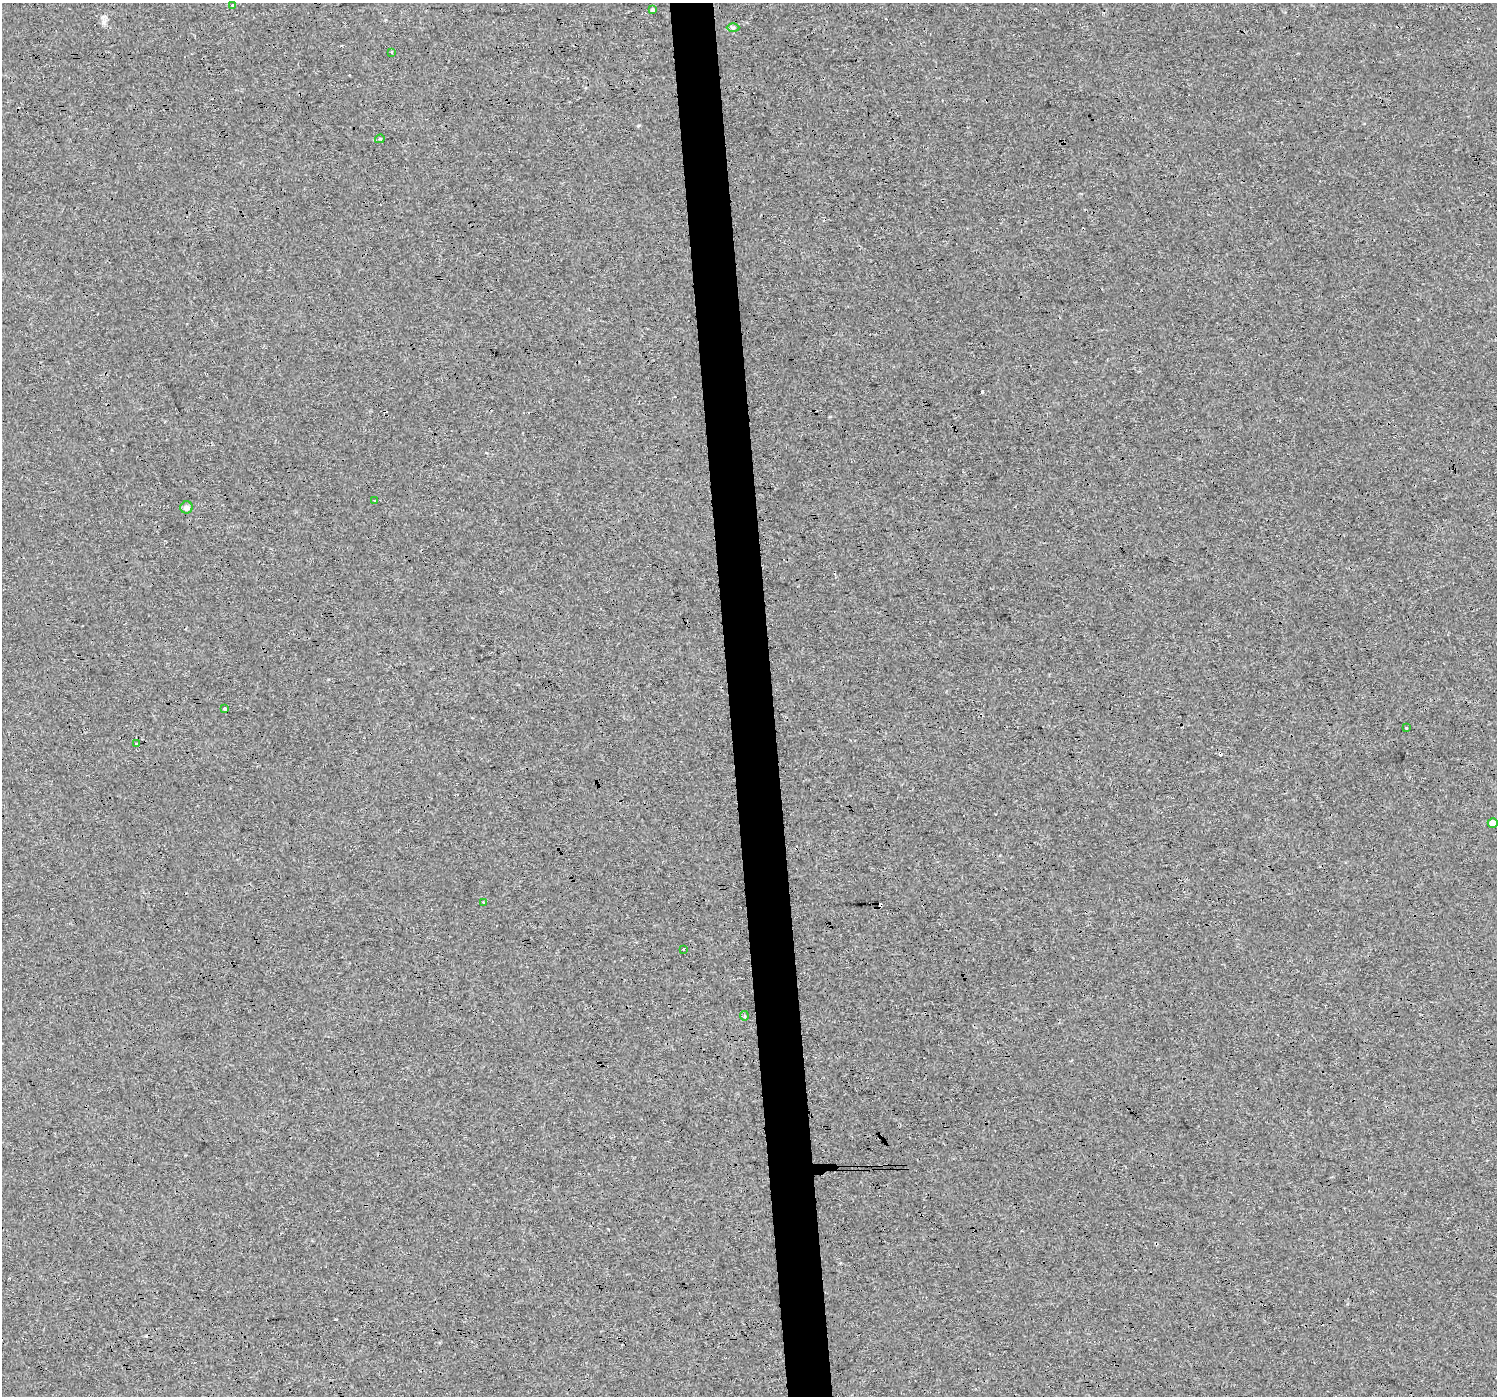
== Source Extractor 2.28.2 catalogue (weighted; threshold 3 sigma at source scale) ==
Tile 5 of 3 x 3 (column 2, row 2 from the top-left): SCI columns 1495-2989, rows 1398-2791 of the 4483 x 4230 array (HDU 1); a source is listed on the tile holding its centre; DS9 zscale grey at full resolution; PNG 1499 x 1398 px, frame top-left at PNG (2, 3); each listed source drawn as its Kron ellipse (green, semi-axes under 4 px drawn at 4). Shown black and unused: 3% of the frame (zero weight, under 3 of 4 exposures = <1% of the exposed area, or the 3 px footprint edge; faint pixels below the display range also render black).
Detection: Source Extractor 2.28.2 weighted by HDU 2 'WHT'; one run over the whole footprint, this tile lists its part. Background 5.44e-04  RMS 0.0017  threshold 0.00785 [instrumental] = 3 sigma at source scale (4.5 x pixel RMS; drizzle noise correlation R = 1.50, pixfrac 1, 0.0396/0.0396 arcsec/px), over >= 5 px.
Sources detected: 18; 4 cosmic-ray / hot-pixel residue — neither listed nor drawn; the other 14 listed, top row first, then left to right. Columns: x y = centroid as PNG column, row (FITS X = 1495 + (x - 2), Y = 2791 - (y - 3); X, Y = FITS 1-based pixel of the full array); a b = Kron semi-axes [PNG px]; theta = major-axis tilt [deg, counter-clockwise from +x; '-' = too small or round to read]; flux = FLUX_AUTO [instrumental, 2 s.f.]
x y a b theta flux
232 5 3 3 - 0.22
653 9 4 3 - 0.99
733 27 6 4 0 0.28
392 52 3 2 - 0.2
380 139 5 3 - 0.26
375 500 3 2 - 0.17
187 507 6 6 - 0.76
225 709 3 3 - 2
1406 727 3 3 - 0.45
136 744 3 3 - 0.39
1493 823 5 5 - 1.7
483 902 3 2 - 0.34
683 949 3 3 - 0.29
744 1016 5 4 - 0.35
Unlisted compact peaks at least as high as the median listed source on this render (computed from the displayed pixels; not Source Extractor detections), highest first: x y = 982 391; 104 22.